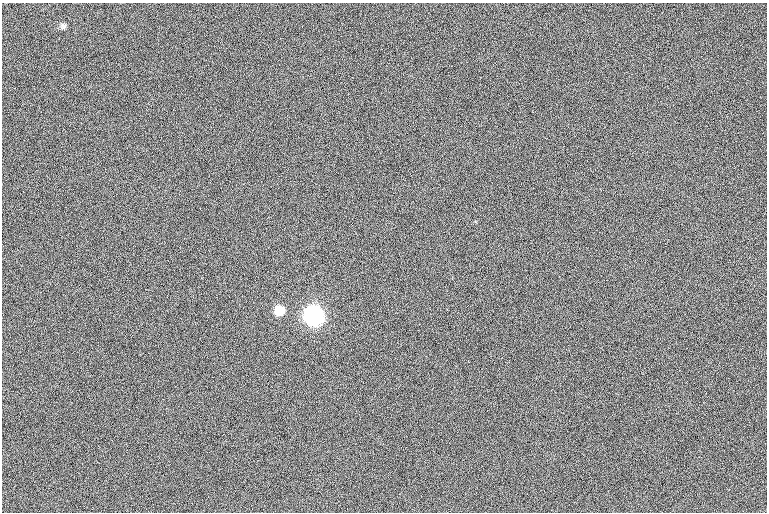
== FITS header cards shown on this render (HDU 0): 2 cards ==
NAXIS1  =                 765  / length of data axis 1
NAXIS2  =                 510  / length of data axis 2

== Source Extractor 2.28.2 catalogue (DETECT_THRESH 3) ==
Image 765 x 510 px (HDU 0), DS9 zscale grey, 1 PNG px = 1 image px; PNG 769 x 514 px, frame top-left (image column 1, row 510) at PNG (2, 3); no overlay
Background 2.21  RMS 12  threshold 36.7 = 3 sigma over >= 5 px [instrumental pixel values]
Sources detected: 3; all 3 listed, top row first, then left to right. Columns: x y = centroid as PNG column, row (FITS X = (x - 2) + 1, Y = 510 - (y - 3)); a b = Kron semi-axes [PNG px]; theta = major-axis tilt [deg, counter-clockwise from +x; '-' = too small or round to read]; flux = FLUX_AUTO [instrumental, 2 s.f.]
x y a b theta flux
63 26 8 7 - 2200
280 311 7 7 - 24000
315 316 9 8 - 510000